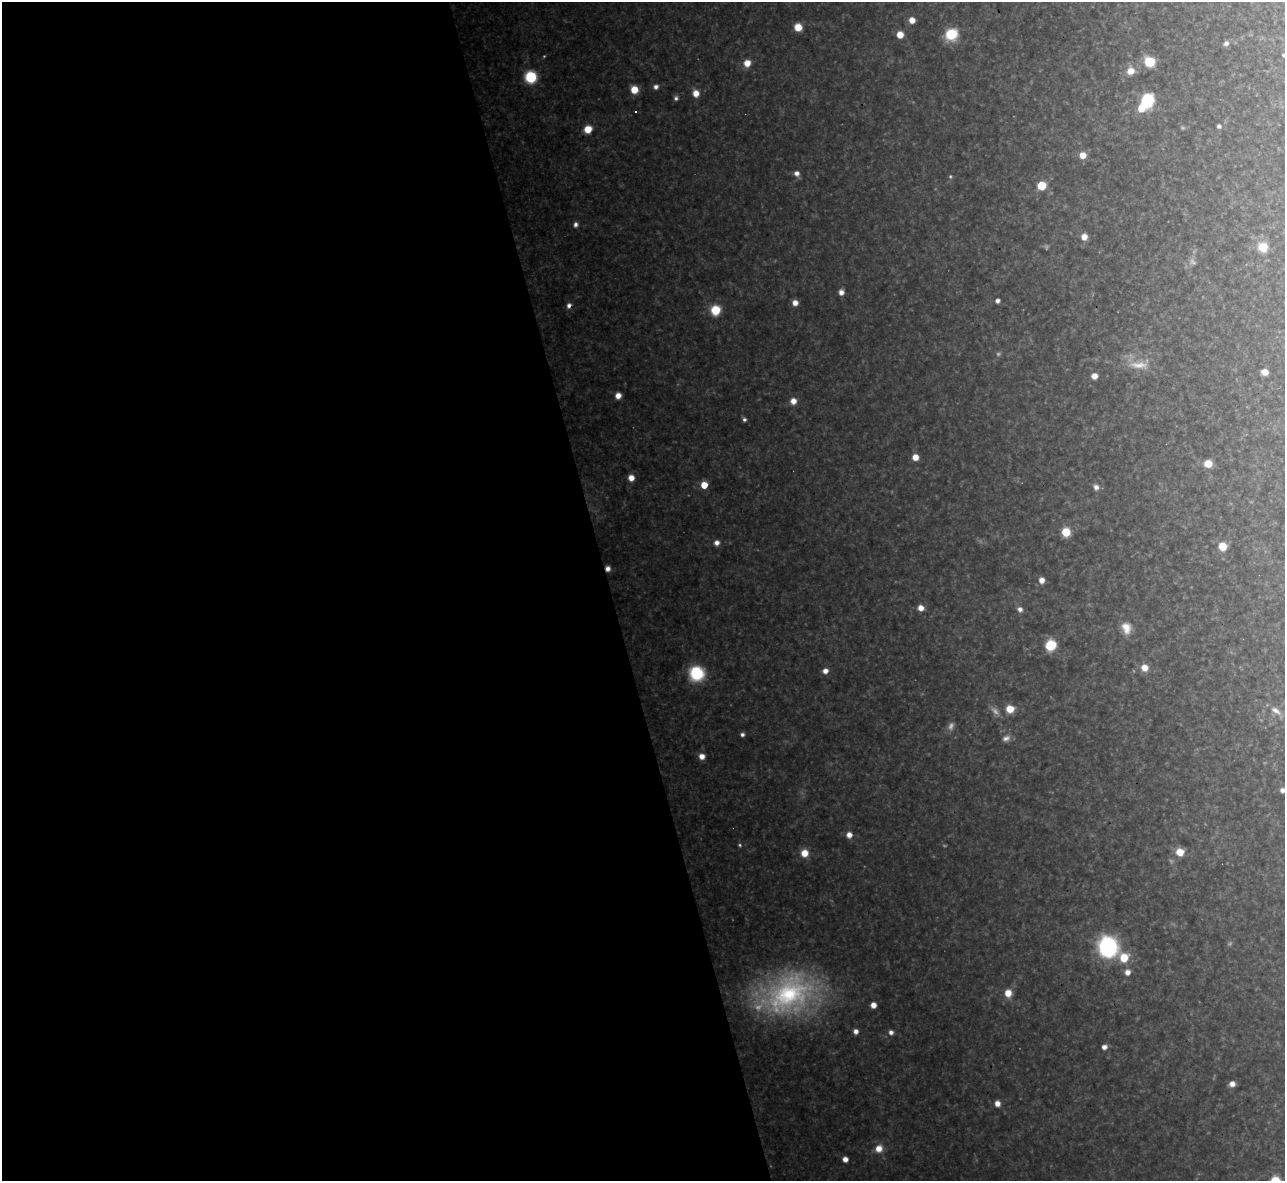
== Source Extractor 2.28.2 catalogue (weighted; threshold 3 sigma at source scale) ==
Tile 9 of 4 x 4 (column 1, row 3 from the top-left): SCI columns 1-1283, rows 1320-2498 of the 5133 x 5115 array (HDU 1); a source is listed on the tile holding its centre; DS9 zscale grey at full resolution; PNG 1287 x 1183 px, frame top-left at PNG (2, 2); no overlay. Shown black and unused: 47% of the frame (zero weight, under 3 of 4 exposures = <1% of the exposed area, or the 3 px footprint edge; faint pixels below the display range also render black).
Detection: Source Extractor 2.28.2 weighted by HDU 2 'WHT'; one run over the whole footprint, this tile lists its part. Background 0.319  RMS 0.019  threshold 0.0871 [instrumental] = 3 sigma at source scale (4.5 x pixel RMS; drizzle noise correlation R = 1.50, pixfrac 1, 0.05/0.05 arcsec/px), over >= 5 px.
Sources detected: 84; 7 too faint to see at this stretch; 1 inside a brighter object's white glare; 1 cosmic-ray / hot-pixel residue — not listed; the other 75 listed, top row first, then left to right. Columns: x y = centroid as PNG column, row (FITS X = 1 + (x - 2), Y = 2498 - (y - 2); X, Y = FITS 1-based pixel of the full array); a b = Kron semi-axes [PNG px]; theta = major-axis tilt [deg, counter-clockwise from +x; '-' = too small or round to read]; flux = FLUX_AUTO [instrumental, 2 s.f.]
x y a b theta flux
912 20 6 6 - 19
798 27 6 6 - 32
951 34 9 8 - 98
900 35 6 6 - 28
1226 43 6 6 - 7.4
1284 55 4 4 - 3.4
1149 62 11 10 - 48
747 63 7 7 - 23
1130 71 9 8 - 22
531 77 7 7 - 140
656 87 6 6 - 7.7
634 90 7 6 - 35
696 93 7 6 - 22
676 98 6 6 - 5.5
1147 100 8 7 - 210
635 111 3 3 - 5.9
1219 126 5 5 - 5
588 129 6 6 - 37
1083 155 6 6 - 27
797 173 7 6 - 10
950 176 6 5 - 3.1
1042 185 6 6 - 68
575 224 6 5 - 7.8
1084 237 6 5 - 21
1263 247 8 8 - 45
1193 262 11 7 -37 8
841 292 6 5 - 12
997 301 5 4 - 6.9
795 303 6 6 - 15
569 305 6 5 - 8.4
715 310 7 6 - 80
1139 365 30 10 -3 36
1265 372 5 5 - 21
1094 376 6 5 - 16
618 396 6 5 - 16
793 401 7 6 - 17
744 420 5 5 - 5
915 457 5 5 - 24
1208 464 6 6 - 38
631 478 6 6 - 17
704 485 5 5 - 44
1096 487 7 7 - 9.8
1066 532 7 6 - 51
717 543 6 6 - 11
1222 546 7 6 - 38
1041 580 6 5 - 15
921 608 6 6 - 16
1020 609 7 6 - 9.5
1126 628 16 11 -72 25
1051 645 7 7 - 100
1144 668 8 7 - 21
825 671 6 6 - 12
696 673 10 10 - 140
1010 709 6 6 - 36
1276 711 17 8 -32 15
742 734 5 5 - 6.1
1006 738 10 7 22 9.3
702 756 6 6 - 16
1282 790 6 5 - 8.9
849 835 6 6 - 14
1180 852 6 6 - 37
804 853 8 8 - 27
1108 947 12 11 - 400
1124 957 8 8 - 46
1127 972 6 6 - 13
1008 993 7 7 - 26
787 994 74 47 27 440
873 1005 5 5 - 16
856 1031 6 5 - 9.7
891 1032 6 6 - 7.7
1104 1047 6 5 - 10
1232 1084 6 5 - 13
997 1103 6 5 - 14
879 1148 9 8 - 23
845 1159 5 5 - 14
Isophote crosses this tile's border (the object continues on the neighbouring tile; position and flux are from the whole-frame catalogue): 2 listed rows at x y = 1284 55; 1282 790